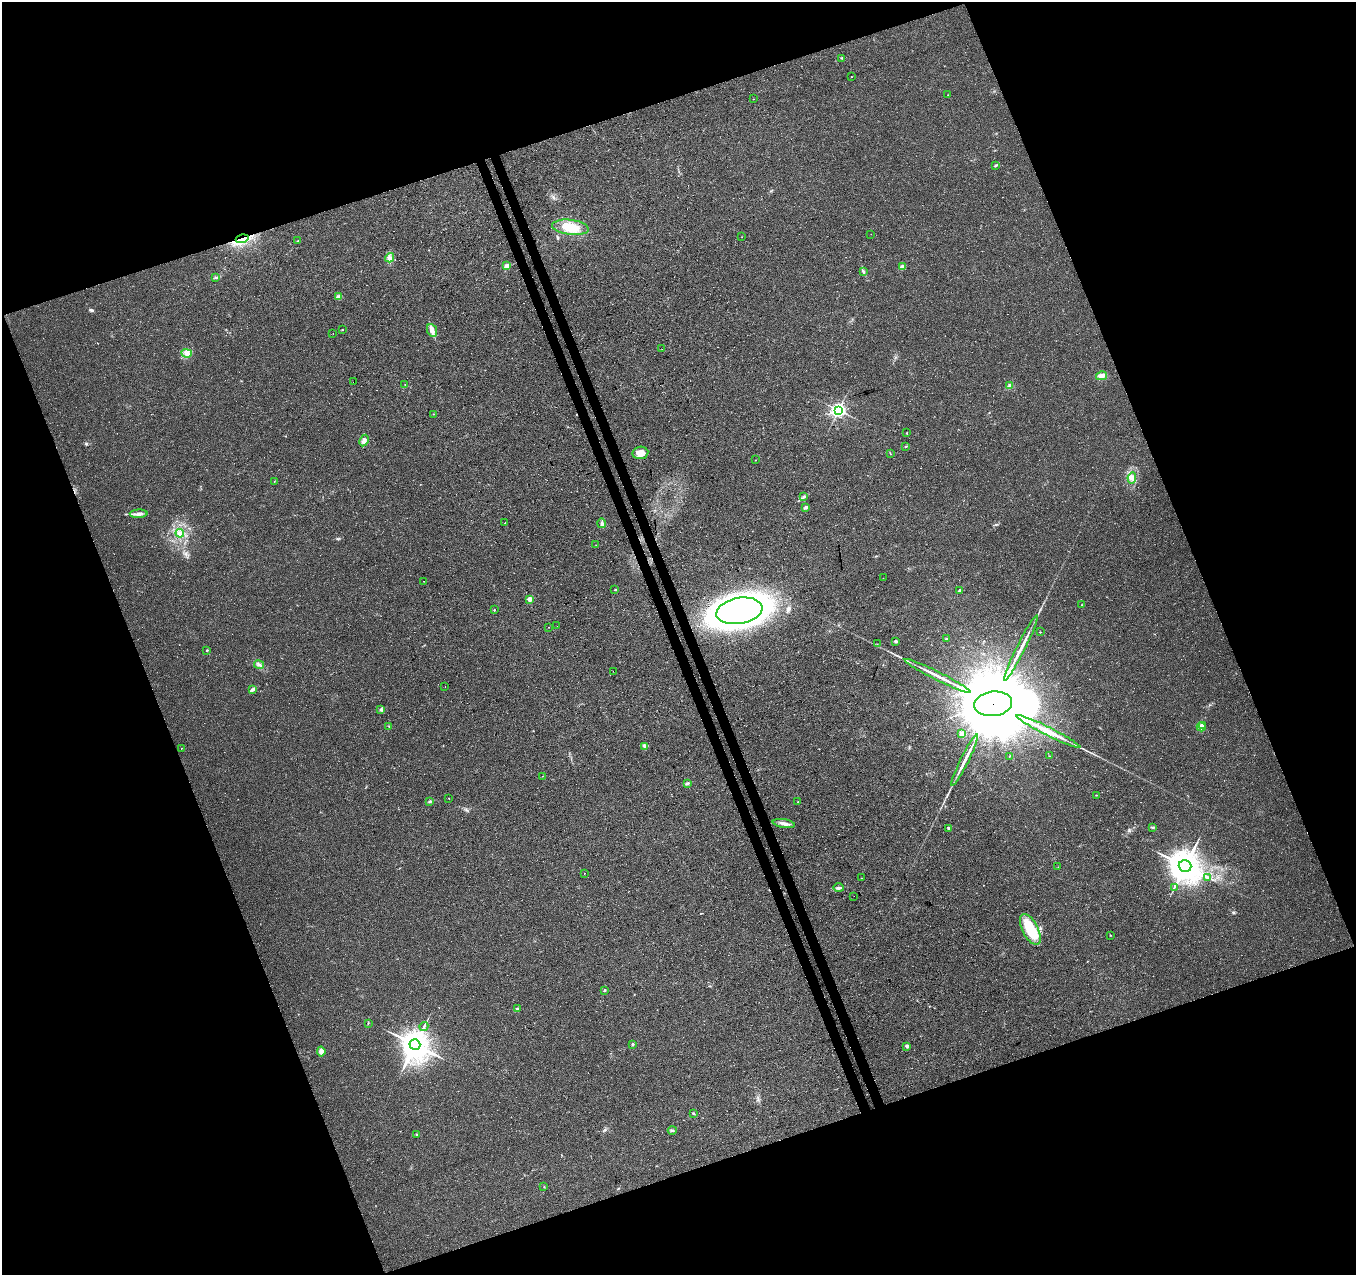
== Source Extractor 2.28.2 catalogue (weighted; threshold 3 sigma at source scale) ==
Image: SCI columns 55-5470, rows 92-5181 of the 5527 x 5327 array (HDU 1 of 3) = the unmasked area's bounding box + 8 px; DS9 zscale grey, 4 x 4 block average (1 PNG px = mean of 4 x 4 image px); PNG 1358 x 1277 px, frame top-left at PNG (2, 2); each listed source drawn as its Kron ellipse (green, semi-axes under 4 px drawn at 4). Shown black and unused: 41% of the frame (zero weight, under 3 of 4 exposures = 5% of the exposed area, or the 3 px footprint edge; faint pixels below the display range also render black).
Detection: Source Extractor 2.28.2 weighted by HDU 2 'WHT'. Background 0.0289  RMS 0.0074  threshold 0.0334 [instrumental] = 3 sigma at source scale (4.5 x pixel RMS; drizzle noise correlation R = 1.50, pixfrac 1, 0.0396/0.0396 arcsec/px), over >= 5 px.
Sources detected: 111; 4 cosmic-ray / hot-pixel residue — neither listed nor drawn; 1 inside a brighter listed object's ellipse — not listed separately; the other 106 listed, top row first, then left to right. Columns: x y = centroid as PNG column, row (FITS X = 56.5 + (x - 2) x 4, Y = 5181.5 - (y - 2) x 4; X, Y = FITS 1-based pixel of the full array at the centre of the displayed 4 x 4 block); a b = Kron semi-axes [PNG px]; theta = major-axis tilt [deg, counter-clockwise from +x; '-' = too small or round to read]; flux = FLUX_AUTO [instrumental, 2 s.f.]
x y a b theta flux
842 58 2 2 - 2.7
851 77 2 2 - 1.5
948 95 2 2 - 0.89
753 99 2 2 - 1
996 165 4 2 - 4
570 227 18 7 -7 92
871 234 2 2 - 1.2
742 237 2 2 - 0.86
242 239 6 3 16 26
298 241 2 2 - 4.3
390 258 5 3 - 11
506 266 2 2 - 80
902 267 3 3 - 24
863 271 3 2 - 5.4
216 277 2 2 - 1.9
338 297 2 2 - 77
342 330 2 2 - 2.1
432 330 6 5 - 23
333 333 2 2 - 0.75
662 349 2 2 - 1.4
187 353 5 4 - 16
1102 376 5 3 - 26
353 382 2 2 - 0.75
405 385 2 2 - 1.4
1010 386 4 3 - 15
838 410 3 3 - 1600
434 414 2 2 - 1.3
907 433 2 2 - 2
364 440 6 4 62 15
906 446 3 2 - 3.3
640 453 8 6 7 44
890 453 2 2 - 2.2
755 460 2 2 - 2.9
1132 478 6 4 80 18
274 481 2 2 - 1.4
804 496 4 2 - 5.5
806 507 4 2 - 4.7
139 514 9 3 2 19
505 523 2 2 - 0.95
602 523 5 3 - 12
180 533 4 3 - 12
596 545 2 2 - 1.3
883 578 2 2 - 1.1
424 581 2 2 - 2
615 589 2 2 - 2.7
959 590 4 2 - 5.1
530 599 2 2 - 79
1081 605 2 2 - 1.3
494 610 2 2 - 2.6
739 611 23 13 10 3700
557 626 2 2 - 0.99
549 627 2 2 - 2.1
1040 632 2 2 - 3.5
946 639 3 2 - 3.4
896 641 2 2 - 33
877 644 2 2 - 2.4
1021 648 36 2 63 54
207 650 2 2 - 9.4
259 665 5 3 - 11
613 671 2 2 - 0.58
938 676 37 2 -27 59
445 687 2 2 - 1.1
252 690 4 2 - 7.4
993 704 19 12 7 85000
381 709 3 2 - 5.2
1202 725 2 2 - 39
389 726 2 2 - 1.5
1201 727 4 3 - 25
1048 731 35 3 -27 83
962 734 3 3 - 12
645 746 4 2 - 6.3
181 748 2 2 - 3.1
1010 756 2 2 - 2.8
1049 756 2 2 - 1.2
965 760 28 2 63 46
543 776 2 2 - 1
687 784 3 3 - 8.3
1096 795 3 2 - 2
449 798 2 2 - 1.2
430 801 2 2 - 3.2
798 802 2 2 - 1.1
784 823 11 3 -9 20
1153 827 3 2 - 5
949 828 3 2 - 4.5
1185 866 6 5 - 8300
1058 867 2 2 - 0.69
584 873 2 2 - 3
1208 877 3 2 - 4.4
861 878 2 2 - 1.3
838 888 5 2 - 12
1174 888 2 2 - 2.2
854 896 2 2 - 1.1
1030 929 17 8 -63 130
1110 935 2 2 - 2.3
604 990 3 2 - 4
517 1009 2 2 - 24
368 1023 2 2 - 2.1
424 1026 5 2 - 5
632 1044 3 2 - 4.7
415 1045 5 5 - 6600
907 1046 2 2 - 39
321 1051 5 4 - 18
693 1113 2 2 - 3.5
672 1130 4 2 - 5.5
417 1134 2 2 - 6.4
544 1187 2 2 - 1.7
Overlapping masked pixels (flux is a lower limit): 2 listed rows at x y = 242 239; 993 704
Diffuse or blended objects may show on this block-average render without a row.